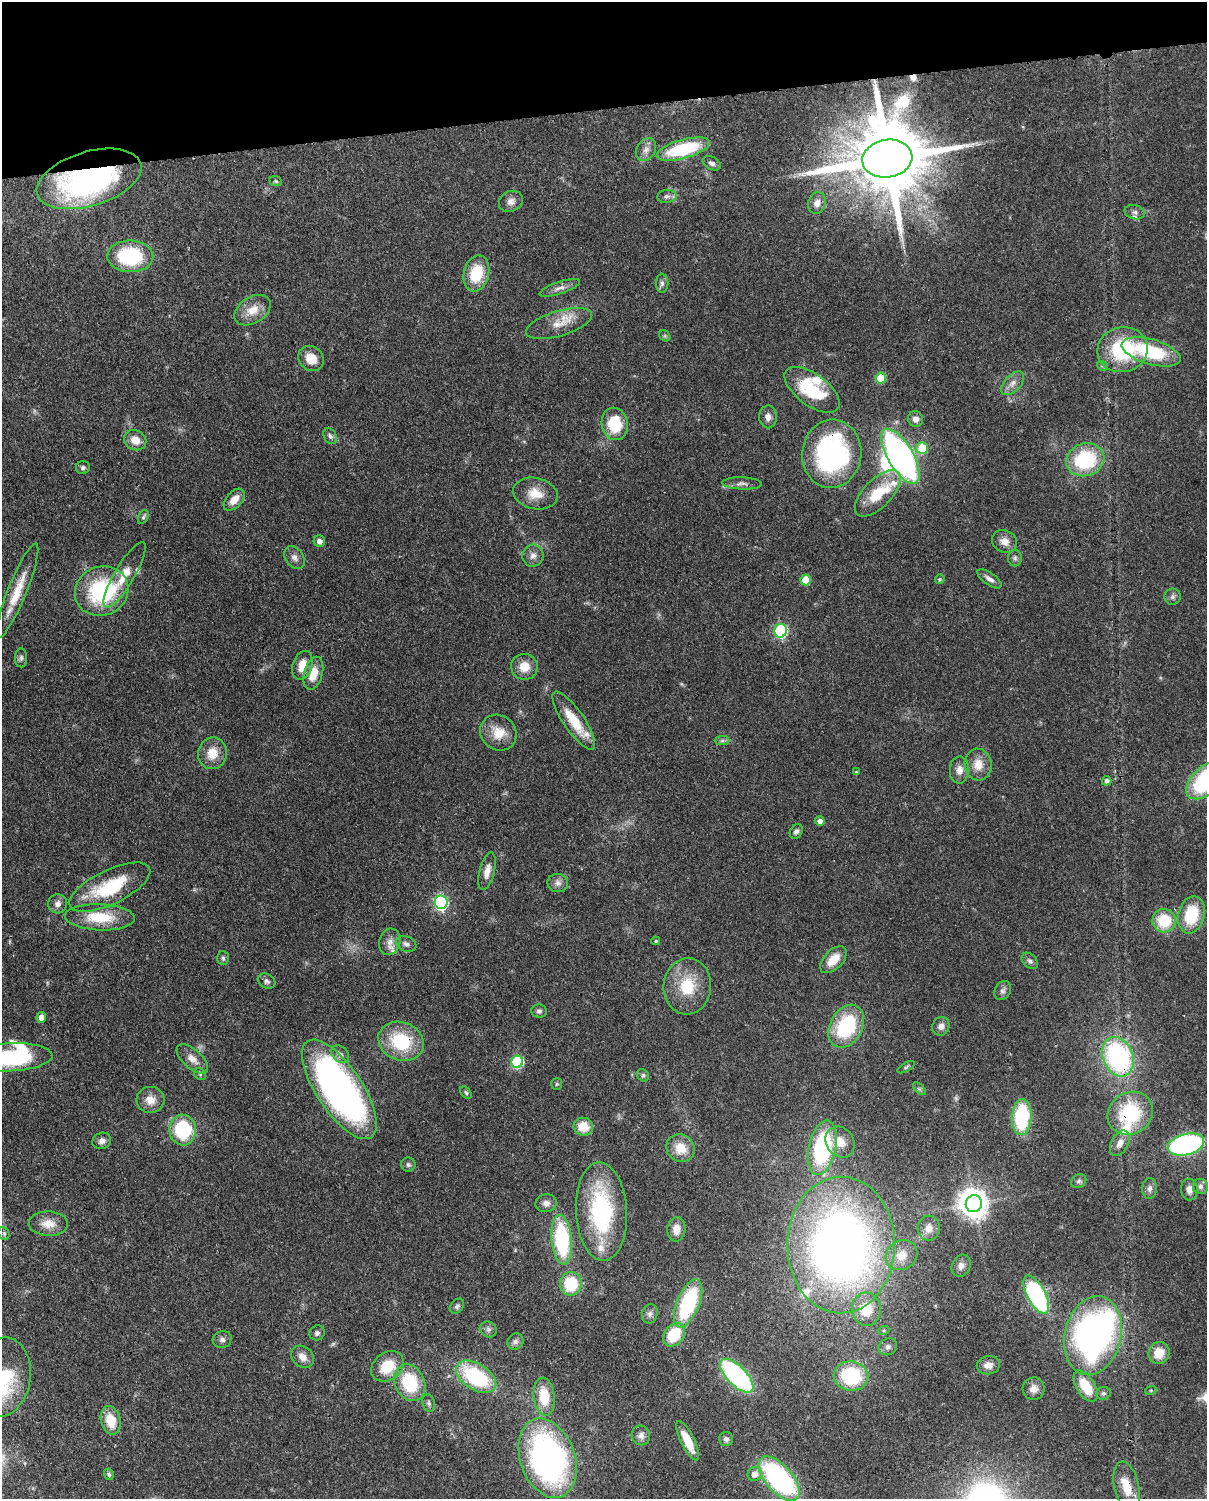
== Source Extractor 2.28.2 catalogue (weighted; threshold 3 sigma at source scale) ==
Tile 3 of 4 x 3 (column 3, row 1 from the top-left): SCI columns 2502-3706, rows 3149-4645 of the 5001 x 4912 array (HDU 1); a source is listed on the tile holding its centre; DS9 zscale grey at full resolution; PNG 1209 x 1501 px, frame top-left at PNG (2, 2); each listed source drawn as its Kron ellipse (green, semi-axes under 4 px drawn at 4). Shown black and unused: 7% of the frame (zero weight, under 3 of 4 exposures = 7% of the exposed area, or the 3 px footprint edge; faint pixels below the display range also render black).
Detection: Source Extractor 2.28.2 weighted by HDU 2 'WHT'; one run over the whole footprint, this tile lists its part. Background 0.114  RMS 0.0043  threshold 0.0195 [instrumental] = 3 sigma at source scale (4.5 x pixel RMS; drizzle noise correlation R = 1.50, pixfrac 1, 0.05/0.05 arcsec/px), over >= 5 px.
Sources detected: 182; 1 too faint to see at this stretch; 3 inside a brighter object's white glare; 1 cosmic-ray / hot-pixel residue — neither listed nor drawn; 11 inside a brighter listed object's ellipse — not listed separately; the other 166 listed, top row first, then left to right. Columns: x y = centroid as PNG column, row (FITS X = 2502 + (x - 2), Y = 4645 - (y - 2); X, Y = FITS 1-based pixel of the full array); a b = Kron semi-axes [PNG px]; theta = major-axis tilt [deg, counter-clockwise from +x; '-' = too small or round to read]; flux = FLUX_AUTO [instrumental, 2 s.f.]
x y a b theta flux
683 149 27 9 15 32
646 150 12 9 58 2.7
887 159 25 19 9 6800
712 163 10 6 -27 1.7
89 179 54 27 17 120
276 181 6 5 - 0.66
667 196 10 6 7 1.5
511 201 12 10 29 2.6
817 203 11 8 74 2.7
1135 212 10 7 -14 1.6
130 256 23 16 -1 35
476 273 18 12 75 16
662 283 9 6 -90 1.5
560 288 21 6 18 2.7
252 310 20 13 33 7.1
559 324 34 12 16 8.7
665 336 6 5 - 0.72
1122 350 25 22 14 34
1151 352 30 12 -16 31
311 358 13 11 -42 7.2
1102 366 5 4 - 0.65
881 378 5 5 - 15
1013 383 14 8 46 3
812 390 32 15 -36 25
768 417 11 9 -89 2.4
916 419 8 7 - 2.4
615 424 16 13 -79 17
330 436 8 6 -59 1.3
135 440 11 9 -29 5
922 448 6 5 - 14
832 454 34 29 83 76
900 456 31 12 -60 160
1085 460 19 16 17 33
83 468 7 6 - 1
742 483 20 6 -2 2.3
878 493 29 14 46 16
535 494 23 15 -12 7.4
234 500 13 7 47 4.7
143 517 7 5 62 0.82
319 541 6 5 - 2.2
1005 541 13 11 -29 3.7
533 556 11 10 - 2.7
294 557 12 9 -54 2.4
1015 558 8 7 - 1.3
125 575 37 10 59 8.8
940 579 5 4 - 0.83
989 579 14 6 -35 2.2
806 580 5 5 - 9.9
17 591 51 9 68 12
102 591 27 24 24 43
1172 597 8 8 - 1.4
781 631 7 6 - 64
21 658 9 6 -90 1.3
302 665 15 9 72 5.9
524 667 13 13 - 6.4
313 673 17 9 75 7.9
574 721 34 10 -56 13
498 733 19 17 -42 8.1
722 741 7 4 1 0.91
212 753 16 14 80 7
978 765 16 13 -82 6.3
959 770 13 9 89 3.3
856 772 3 3 - 0.51
1206 780 24 13 44 53
1107 781 4 4 - 1.4
820 821 5 5 - 2
796 831 7 6 - 1.5
487 871 19 7 75 4
558 883 10 9 - 2.3
110 887 44 17 26 26
441 902 7 6 - 78
58 904 9 9 - 2.3
1191 915 19 13 76 19
100 917 35 13 -2 16
1164 921 12 11 - 16
656 941 4 4 - 0.67
390 942 13 10 74 3.8
406 944 11 7 -21 1.8
223 958 7 5 -87 0.9
833 960 16 9 45 7.5
1030 961 10 6 -44 1.3
267 981 9 7 -32 1.4
687 986 28 24 86 17
1003 991 10 7 54 1.6
539 1011 8 6 -9 1.2
41 1017 5 5 - 4.3
846 1026 23 16 62 32
941 1026 9 8 - 2.3
401 1041 23 19 -21 26
340 1054 10 7 -44 2.1
11 1057 42 14 3 49
1118 1057 20 15 -69 72
192 1059 19 9 -41 4.2
517 1062 6 6 - 39
906 1067 9 3 30 0.72
200 1074 6 5 - 0.74
643 1075 7 5 -42 0.88
557 1084 6 5 - 0.65
339 1089 58 23 -56 190
919 1089 8 4 -45 0.91
466 1092 7 4 -50 0.72
150 1100 14 13 - 5
1130 1113 23 20 34 31
1022 1117 18 10 86 34
583 1127 10 8 -17 8.7
183 1130 15 13 -83 29
102 1141 9 8 - 2.1
840 1142 16 13 -57 6.8
1120 1143 14 8 63 3.4
1186 1144 18 10 14 86
680 1148 15 13 -39 8
822 1148 27 13 78 54
408 1165 7 7 - 1
1079 1181 8 6 34 1.2
1200 1186 7 7 - 1.5
1149 1188 10 7 82 1.9
1189 1190 11 8 -84 2.9
546 1203 10 9 - 2.3
974 1204 8 8 - 500
601 1212 49 25 -87 54
48 1224 20 12 -2 6.1
929 1228 12 11 - 4.2
676 1229 12 9 85 4.4
4 1233 7 5 -69 0.95
562 1239 25 10 -85 43
841 1245 68 54 89 340
902 1255 16 14 34 6.4
961 1266 11 9 63 2.6
571 1284 12 11 - 19
1036 1295 21 9 -62 58
688 1303 25 11 68 42
457 1306 8 6 46 1.1
866 1309 17 14 -84 13
650 1314 10 7 75 1.7
488 1329 8 7 - 1.5
884 1330 5 3 - 0.57
317 1333 8 7 - 1.3
674 1335 13 9 53 17
1093 1336 40 28 77 150
222 1339 9 8 - 1.7
515 1341 8 7 - 1.6
888 1347 9 8 - 1.7
1159 1353 11 10 - 7.2
302 1357 12 10 -42 3.7
988 1365 11 9 9 3.2
387 1366 18 13 37 13
737 1376 22 9 -45 77
851 1376 17 15 -9 29
2 1377 40 28 81 43
476 1377 22 13 -32 37
410 1383 19 14 -66 23
1086 1386 17 9 -58 13
1034 1389 11 11 - 3.1
1151 1390 5 3 - 0.41
1103 1393 7 6 - 1.1
544 1397 19 10 -84 12
429 1403 9 6 -73 1.2
111 1420 14 9 -75 9.8
641 1435 10 9 - 2.2
726 1439 7 7 - 1.5
688 1441 21 6 -64 9.7
548 1458 41 27 -70 140
109 1474 6 5 - 0.88
755 1474 7 7 - 3.9
779 1479 27 13 -49 82
1127 1487 26 12 -78 8.4
Overlapping masked pixels (flux is a lower limit): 11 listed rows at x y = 887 159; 89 179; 1122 350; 832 454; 17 591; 401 1041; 1118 1057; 1130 1113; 1036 1295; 779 1479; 1127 1487
Isophote crosses this tile's border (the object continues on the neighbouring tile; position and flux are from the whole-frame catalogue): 3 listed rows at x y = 1206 780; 11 1057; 2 1377